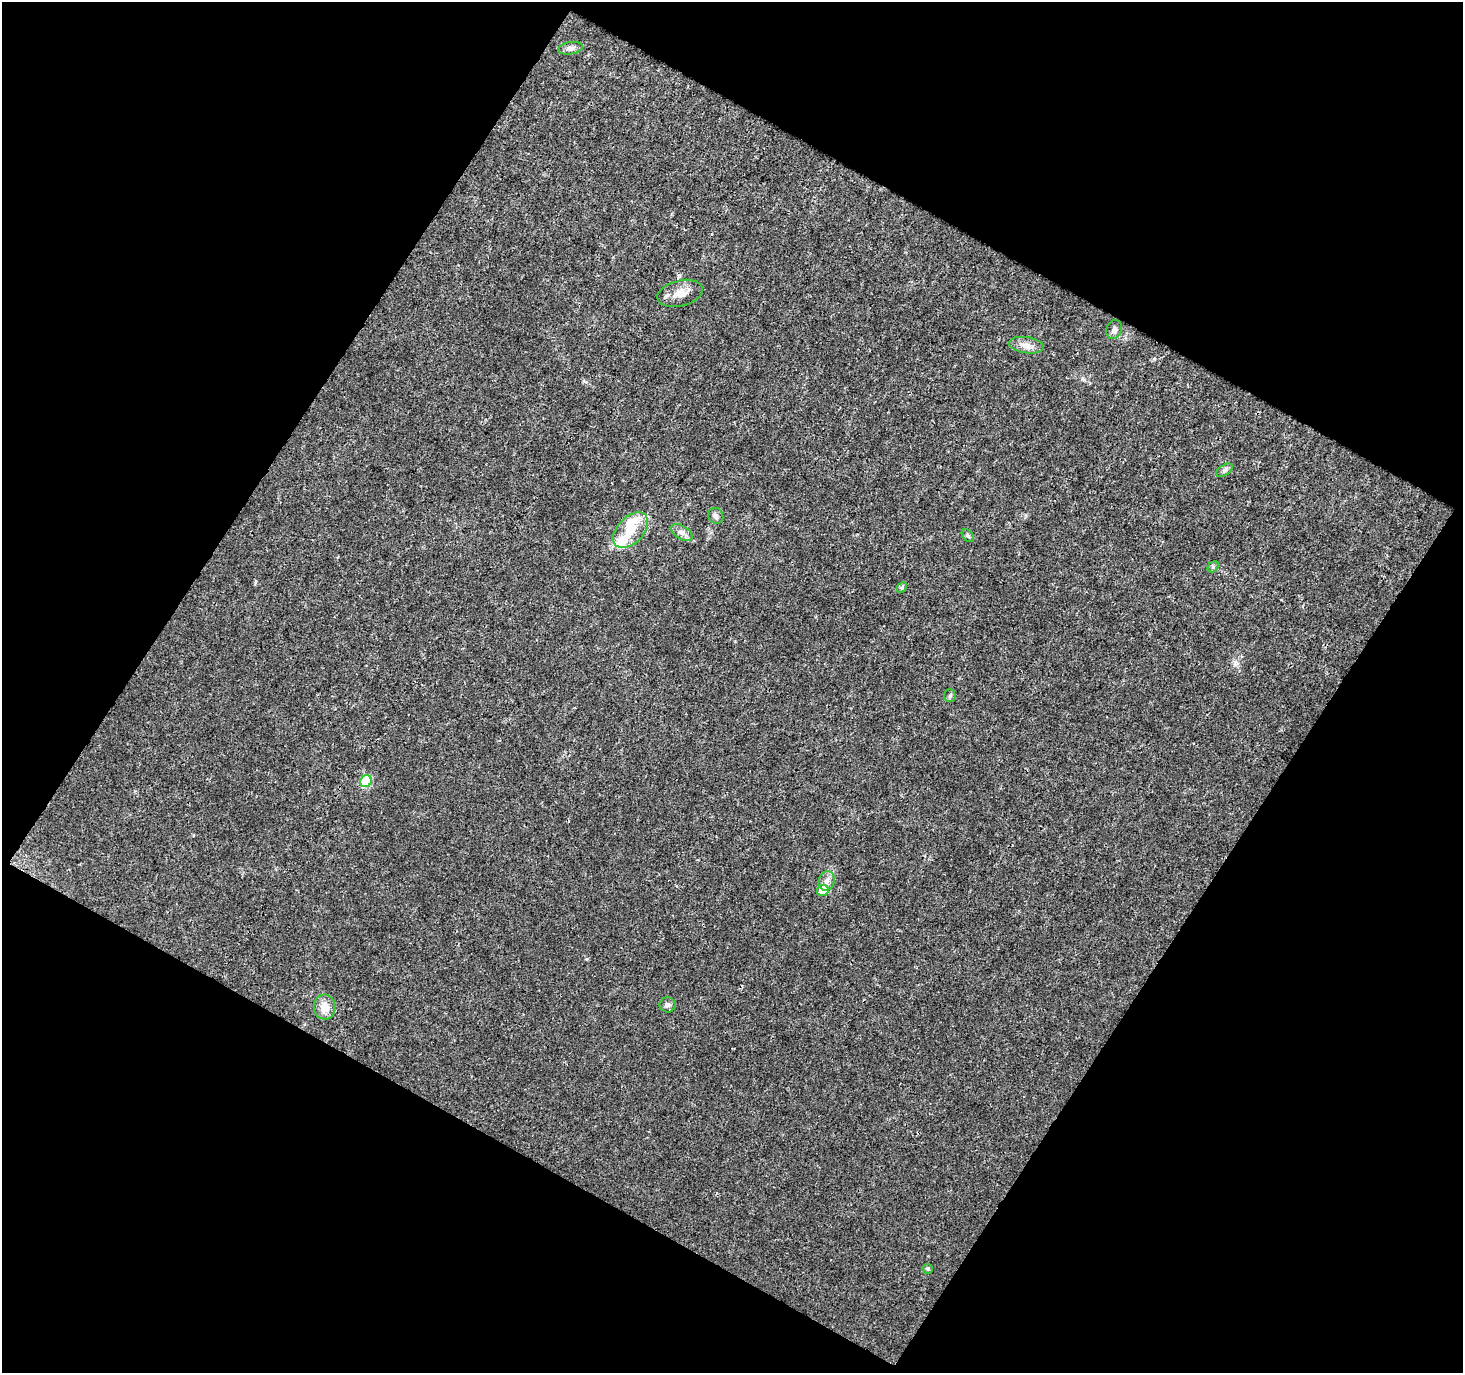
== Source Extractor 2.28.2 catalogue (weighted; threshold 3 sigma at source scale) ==
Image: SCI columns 2-1462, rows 53-1423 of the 1462 x 1479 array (HDU 1 of 3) = the unmasked area's bounding box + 8 px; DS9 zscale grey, full resolution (1 PNG px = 1 image px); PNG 1465 x 1375 px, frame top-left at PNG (2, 2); each listed source drawn as its Kron ellipse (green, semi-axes under 4 px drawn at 4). Shown black and unused: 48% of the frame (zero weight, under 3 of 4 exposures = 1% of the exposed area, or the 3 px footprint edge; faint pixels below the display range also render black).
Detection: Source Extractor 2.28.2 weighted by HDU 2 'WHT'. Background 0.012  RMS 0.0017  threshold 0.00749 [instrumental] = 3 sigma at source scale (4.5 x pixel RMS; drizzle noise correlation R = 1.50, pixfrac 1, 0.0396/0.0396 arcsec/px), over >= 5 px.
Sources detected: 20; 2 inside a brighter listed object's ellipse — not listed separately; the other 18 listed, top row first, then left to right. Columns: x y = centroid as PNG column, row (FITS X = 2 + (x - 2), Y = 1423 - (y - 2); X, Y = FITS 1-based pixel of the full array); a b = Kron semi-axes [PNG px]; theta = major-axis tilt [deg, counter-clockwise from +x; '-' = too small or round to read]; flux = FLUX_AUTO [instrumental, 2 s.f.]
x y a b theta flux
570 48 12 6 9 0.68
680 293 23 13 13 2
1114 330 10 7 71 0.68
1026 345 17 8 -8 1.2
1224 470 9 5 33 0.42
716 516 8 7 - 0.49
631 530 21 13 46 3.4
682 533 12 6 -33 0.81
968 535 7 5 -49 0.3
1213 567 6 5 - 0.29
902 587 6 4 47 0.23
950 696 6 5 - 0.29
366 781 6 5 - 11
827 881 10 8 72 0.89
823 891 6 5 - 2.9
668 1005 8 7 - 0.52
324 1007 12 10 -85 2
928 1269 5 5 - 0.22